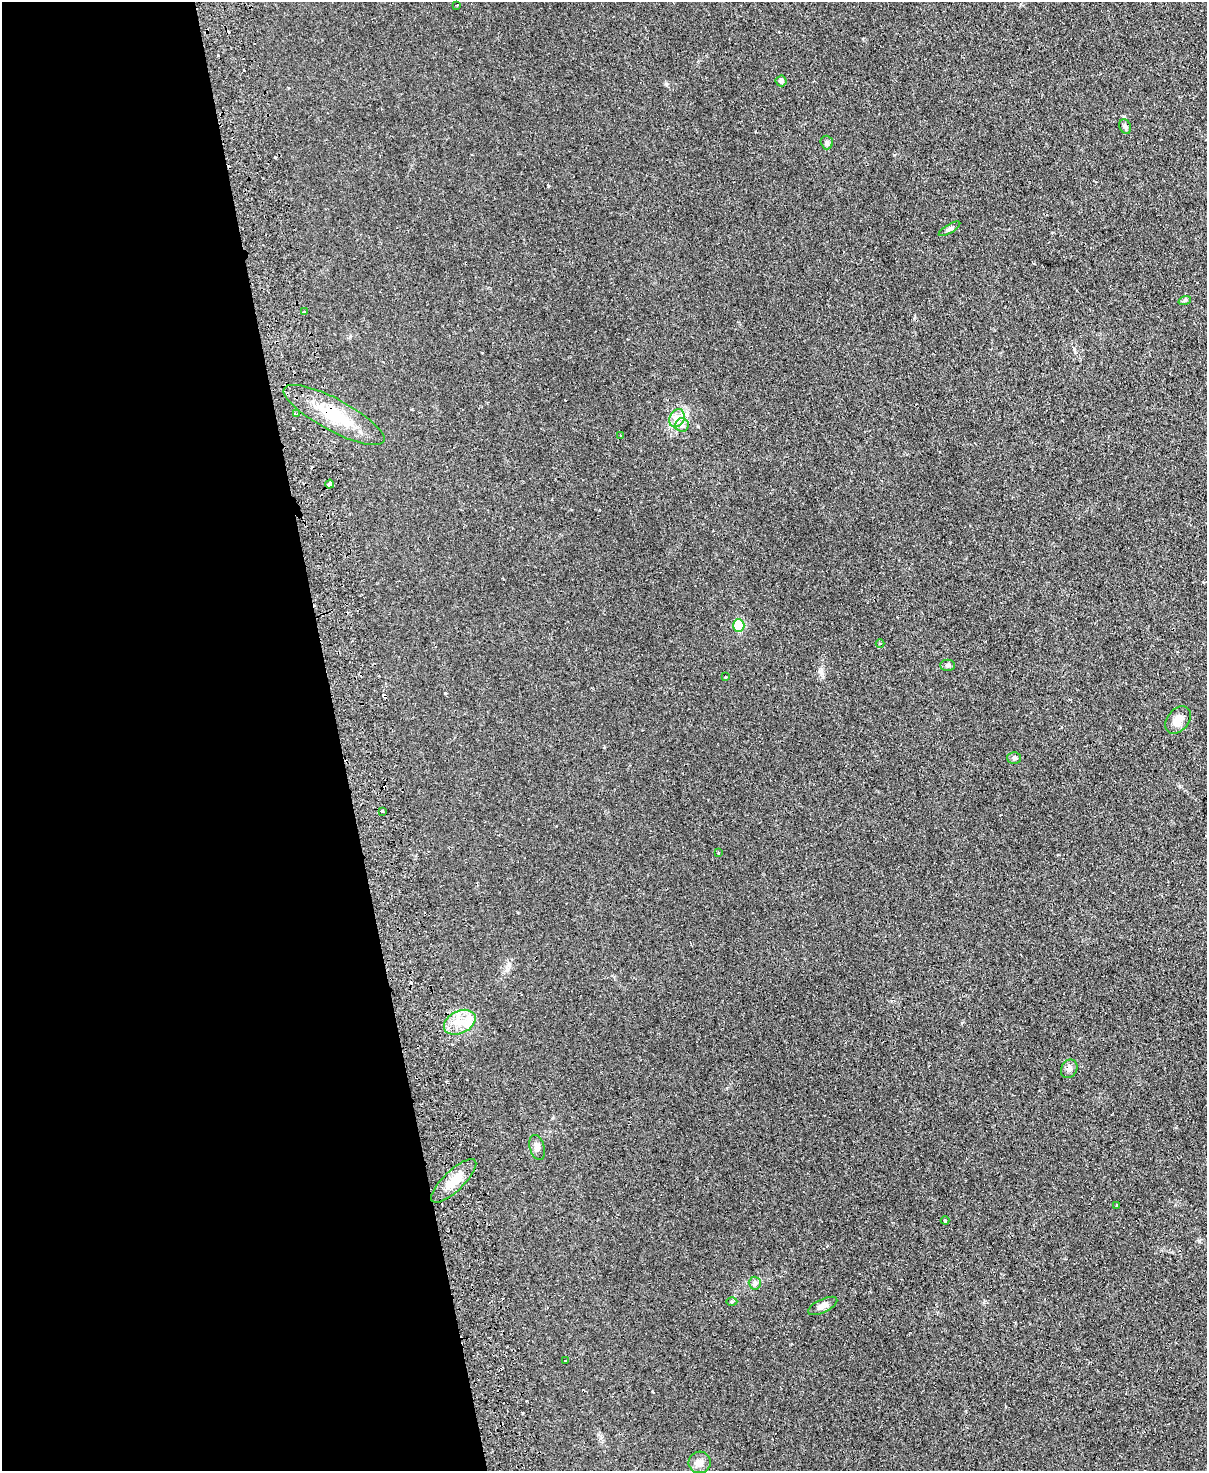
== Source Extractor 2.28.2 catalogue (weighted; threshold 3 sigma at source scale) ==
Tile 5 of 4 x 3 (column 1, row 2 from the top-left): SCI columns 60-1264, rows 1732-3200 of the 4937 x 4824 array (HDU 1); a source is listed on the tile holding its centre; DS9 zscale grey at full resolution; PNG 1209 x 1473 px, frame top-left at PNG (2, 2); each listed source drawn as its Kron ellipse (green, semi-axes under 4 px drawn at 4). Shown black and unused: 28% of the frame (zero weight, under 2 of 3 exposures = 3% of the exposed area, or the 3 px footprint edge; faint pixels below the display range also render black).
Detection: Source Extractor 2.28.2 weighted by HDU 2 'WHT'; one run over the whole footprint, this tile lists its part. Background 0.0361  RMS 0.005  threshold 0.0226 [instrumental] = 3 sigma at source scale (4.5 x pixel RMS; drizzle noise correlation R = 1.50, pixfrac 1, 0.05/0.05 arcsec/px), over >= 5 px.
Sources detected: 42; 9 cosmic-ray / hot-pixel residue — neither listed nor drawn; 1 inside a brighter listed object's ellipse — not listed separately; the other 32 listed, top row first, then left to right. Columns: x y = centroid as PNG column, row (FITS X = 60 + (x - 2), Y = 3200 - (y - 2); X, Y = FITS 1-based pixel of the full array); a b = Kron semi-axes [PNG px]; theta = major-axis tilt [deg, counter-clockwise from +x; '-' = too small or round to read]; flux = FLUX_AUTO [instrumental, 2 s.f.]
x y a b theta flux
457 5 3 3 - 0.6
781 81 5 5 - 1.7
1125 127 7 5 -67 1.1
827 142 7 6 - 1.1
949 229 12 4 31 1.2
1185 300 6 4 20 0.7
304 312 3 2 - 0.5
296 414 4 3 - 0.66
334 415 56 16 -28 22
677 418 9 7 63 3.1
682 425 7 7 - 1.8
621 436 3 2 - 0.34
329 484 4 3 - 6.8
739 625 6 5 - 17
880 643 4 3 - 0.43
948 665 7 5 0 1
725 677 3 3 - 0.72
1178 720 15 10 51 4.6
1014 758 7 6 - 1.2
382 811 3 3 - 0.61
718 852 3 2 - 0.38
460 1022 17 11 26 7.5
1069 1069 10 7 59 2
537 1148 13 7 -74 2.2
454 1181 29 10 44 8.8
1117 1205 3 2 - 0.48
945 1220 4 3 - 0.62
755 1283 6 6 - 1.1
732 1301 5 3 - 0.58
823 1306 16 6 26 3
566 1361 3 2 - 0.5
700 1462 11 10 - 3.2
Overlapping masked pixels (flux is a lower limit): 1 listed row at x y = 334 415
Unlisted compact peaks at least as high as the median listed source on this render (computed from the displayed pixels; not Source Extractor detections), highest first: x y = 548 186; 666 84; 821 671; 894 155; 445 693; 1074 349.